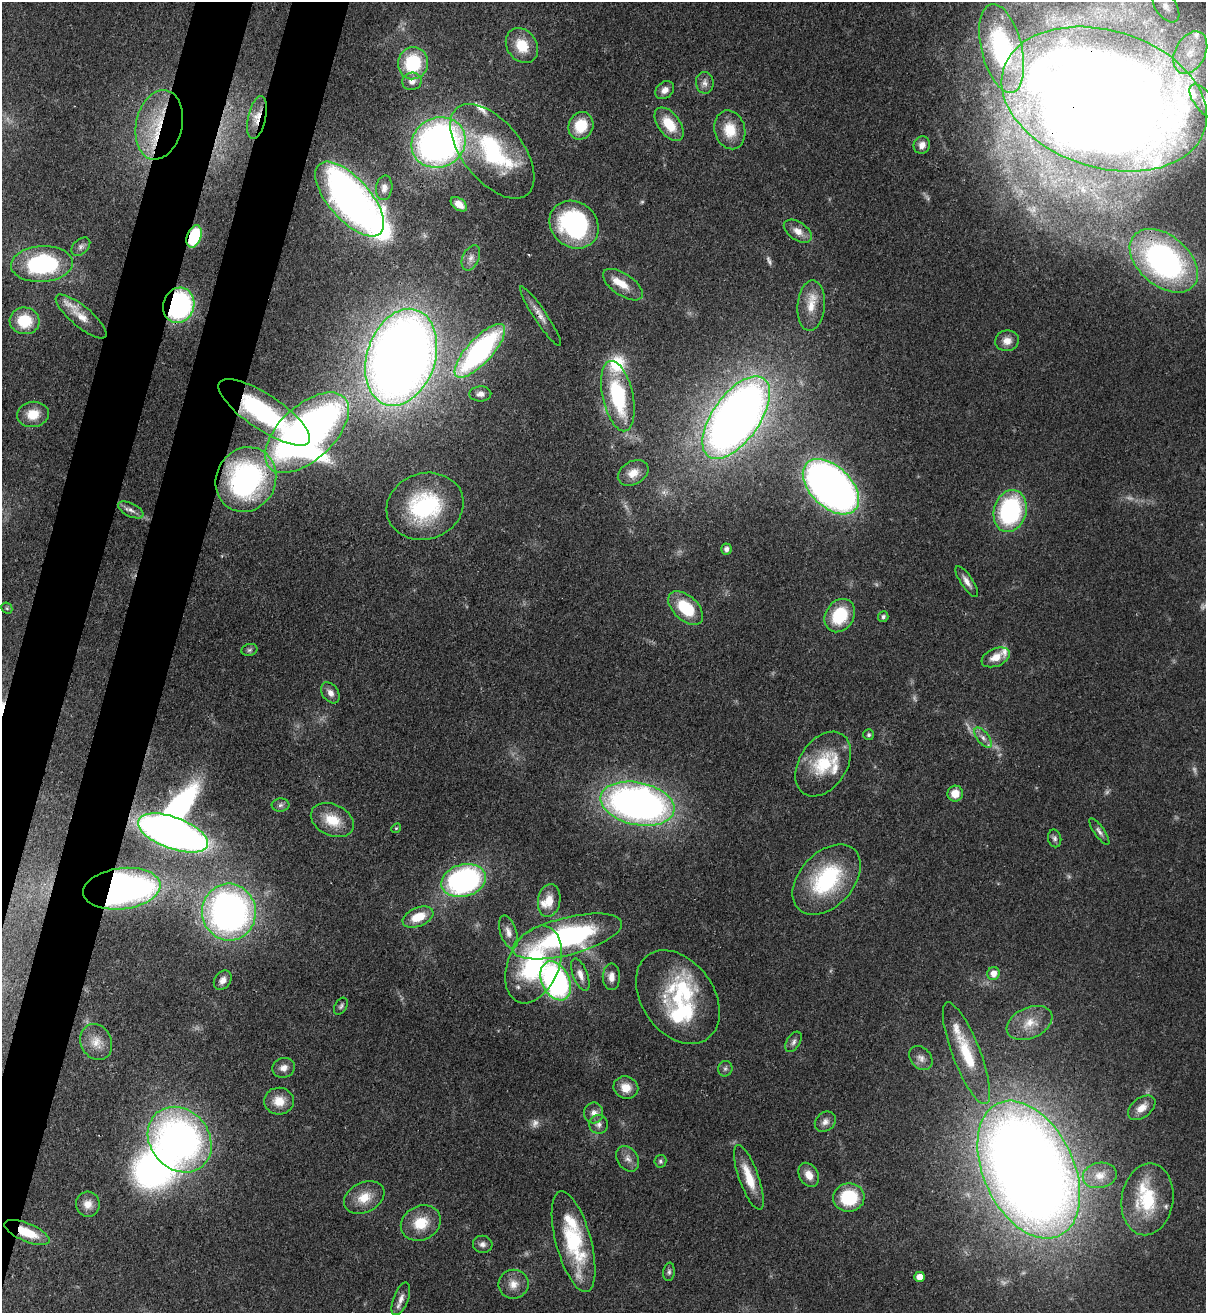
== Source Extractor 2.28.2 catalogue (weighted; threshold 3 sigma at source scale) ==
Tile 7 of 4 x 4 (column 3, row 2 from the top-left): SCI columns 2754-3957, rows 2652-3962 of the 5379 x 5303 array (HDU 1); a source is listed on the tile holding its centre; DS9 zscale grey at full resolution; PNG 1208 x 1315 px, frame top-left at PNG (2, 2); each listed source drawn as its Kron ellipse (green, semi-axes under 4 px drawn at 4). Shown black and unused: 7% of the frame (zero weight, under 3 of 4 exposures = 7% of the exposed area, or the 3 px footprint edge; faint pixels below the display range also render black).
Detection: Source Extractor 2.28.2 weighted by HDU 2 'WHT'; one run over the whole footprint, this tile lists its part. Background 0.0831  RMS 0.0039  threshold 0.0177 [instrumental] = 3 sigma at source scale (4.5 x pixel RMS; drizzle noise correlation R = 1.50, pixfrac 1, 0.05/0.05 arcsec/px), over >= 5 px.
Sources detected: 149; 13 too faint to see at this stretch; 4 inside a brighter object's white glare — neither listed nor drawn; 15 inside a brighter listed object's ellipse — not listed separately; the other 117 listed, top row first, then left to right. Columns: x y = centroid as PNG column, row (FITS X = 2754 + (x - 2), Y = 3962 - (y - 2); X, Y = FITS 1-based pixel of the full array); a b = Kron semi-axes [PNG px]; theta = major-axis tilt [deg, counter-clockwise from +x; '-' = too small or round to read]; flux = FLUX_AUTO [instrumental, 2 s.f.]
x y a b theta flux
1166 7 18 10 -55 4.1
522 46 19 14 -55 10
1002 48 45 20 -76 51
1190 53 23 15 62 13
413 63 16 15 - 25
412 81 10 8 16 2.9
705 83 11 8 -81 2.3
665 90 10 8 39 2.6
1104 99 105 68 -17 1100
1205 102 22 9 -50 5.5
257 117 22 9 78 5.7
669 124 19 11 -53 11
159 125 35 23 78 27
581 126 14 12 67 12
730 130 20 15 -75 9.6
439 143 28 24 27 200
922 145 9 8 - 2.8
492 151 56 29 -51 50
384 188 12 8 81 2.6
350 199 46 21 -49 220
459 204 9 5 -37 3.9
574 225 26 22 -41 57
798 231 16 9 -34 3.9
194 237 11 7 69 24
81 247 11 7 42 1.5
471 258 13 8 65 2.6
1164 261 39 25 -40 120
42 264 31 18 3 47
623 285 23 11 -34 6.5
179 305 18 15 71 66
811 306 25 13 86 8.2
81 316 32 10 -40 6
541 316 35 6 -56 4
25 321 15 13 -6 14
1007 341 12 10 9 3.7
480 351 34 12 47 88
401 357 50 34 71 630
480 394 11 7 1 2.1
618 396 36 15 -77 38
264 412 54 17 -34 50
33 414 16 12 8 8
736 418 48 23 55 460
307 433 51 27 43 320
633 473 16 11 30 4.7
246 480 33 29 63 95
831 487 33 20 -44 280
425 506 39 33 18 45
131 510 14 6 -27 2.1
1010 511 21 16 75 60
726 549 5 5 - 1.5
967 581 18 6 -56 2.8
7 608 6 5 - 0.58
686 608 21 12 -43 18
840 616 17 14 58 20
883 617 5 5 - 1.1
249 650 8 6 16 0.92
996 657 15 9 23 5.1
330 693 11 8 -55 2.4
869 735 5 5 - 0.8
983 738 12 6 -52 2.1
823 764 35 24 57 21
955 794 8 7 - 5
637 804 37 21 -12 220
280 805 9 6 4 1.2
332 820 22 15 -25 10
396 828 5 4 - 0.51
1099 832 15 5 -55 1.6
173 833 37 15 -20 260
1055 838 9 6 -77 1.2
464 880 22 16 16 95
827 880 41 27 47 42
122 889 39 20 7 200
549 900 16 11 81 6.3
229 912 28 27 - 180
418 917 16 9 22 9.3
508 932 17 8 -72 3
567 936 56 18 14 86
533 964 41 25 67 51
993 973 6 6 - 3.3
580 974 17 7 -69 3.4
611 977 13 8 89 3.1
223 980 10 8 54 2.6
556 981 20 13 -64 98
678 997 51 36 -54 33
341 1006 9 5 58 1
1030 1023 24 15 24 8.4
96 1042 19 15 -64 5.4
793 1042 11 6 59 1.5
966 1053 54 14 -69 18
921 1058 13 10 -46 2.7
284 1068 11 10 - 2.7
725 1069 8 7 - 1.1
626 1088 12 11 - 5.3
279 1101 15 13 -3 6.5
1142 1108 16 9 38 4.3
594 1113 10 9 - 2.6
825 1122 11 9 39 2.3
599 1124 9 9 - 2
180 1140 35 29 -50 170
628 1159 14 10 -55 2.9
660 1161 6 6 - 0.93
1029 1170 73 45 -65 820
809 1175 13 9 -63 4.1
1100 1175 17 12 11 5.2
749 1177 34 9 -70 11
364 1197 21 15 27 7.9
849 1197 15 14 - 22
1147 1199 36 25 81 24
88 1204 12 12 - 4
421 1223 20 17 26 11
27 1232 24 9 -23 11
574 1242 52 17 -75 32
483 1244 10 8 -7 1.7
669 1272 9 5 83 1
920 1277 5 5 - 4.1
513 1284 15 14 - 4.8
401 1299 17 7 69 2.9
Overlapping masked pixels (flux is a lower limit): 11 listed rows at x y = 1104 99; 257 117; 159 125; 194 237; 179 305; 541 316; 264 412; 736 418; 831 487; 122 889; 27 1232
Isophote crosses this tile's border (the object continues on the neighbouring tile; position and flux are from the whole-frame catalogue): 1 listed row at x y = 1205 102